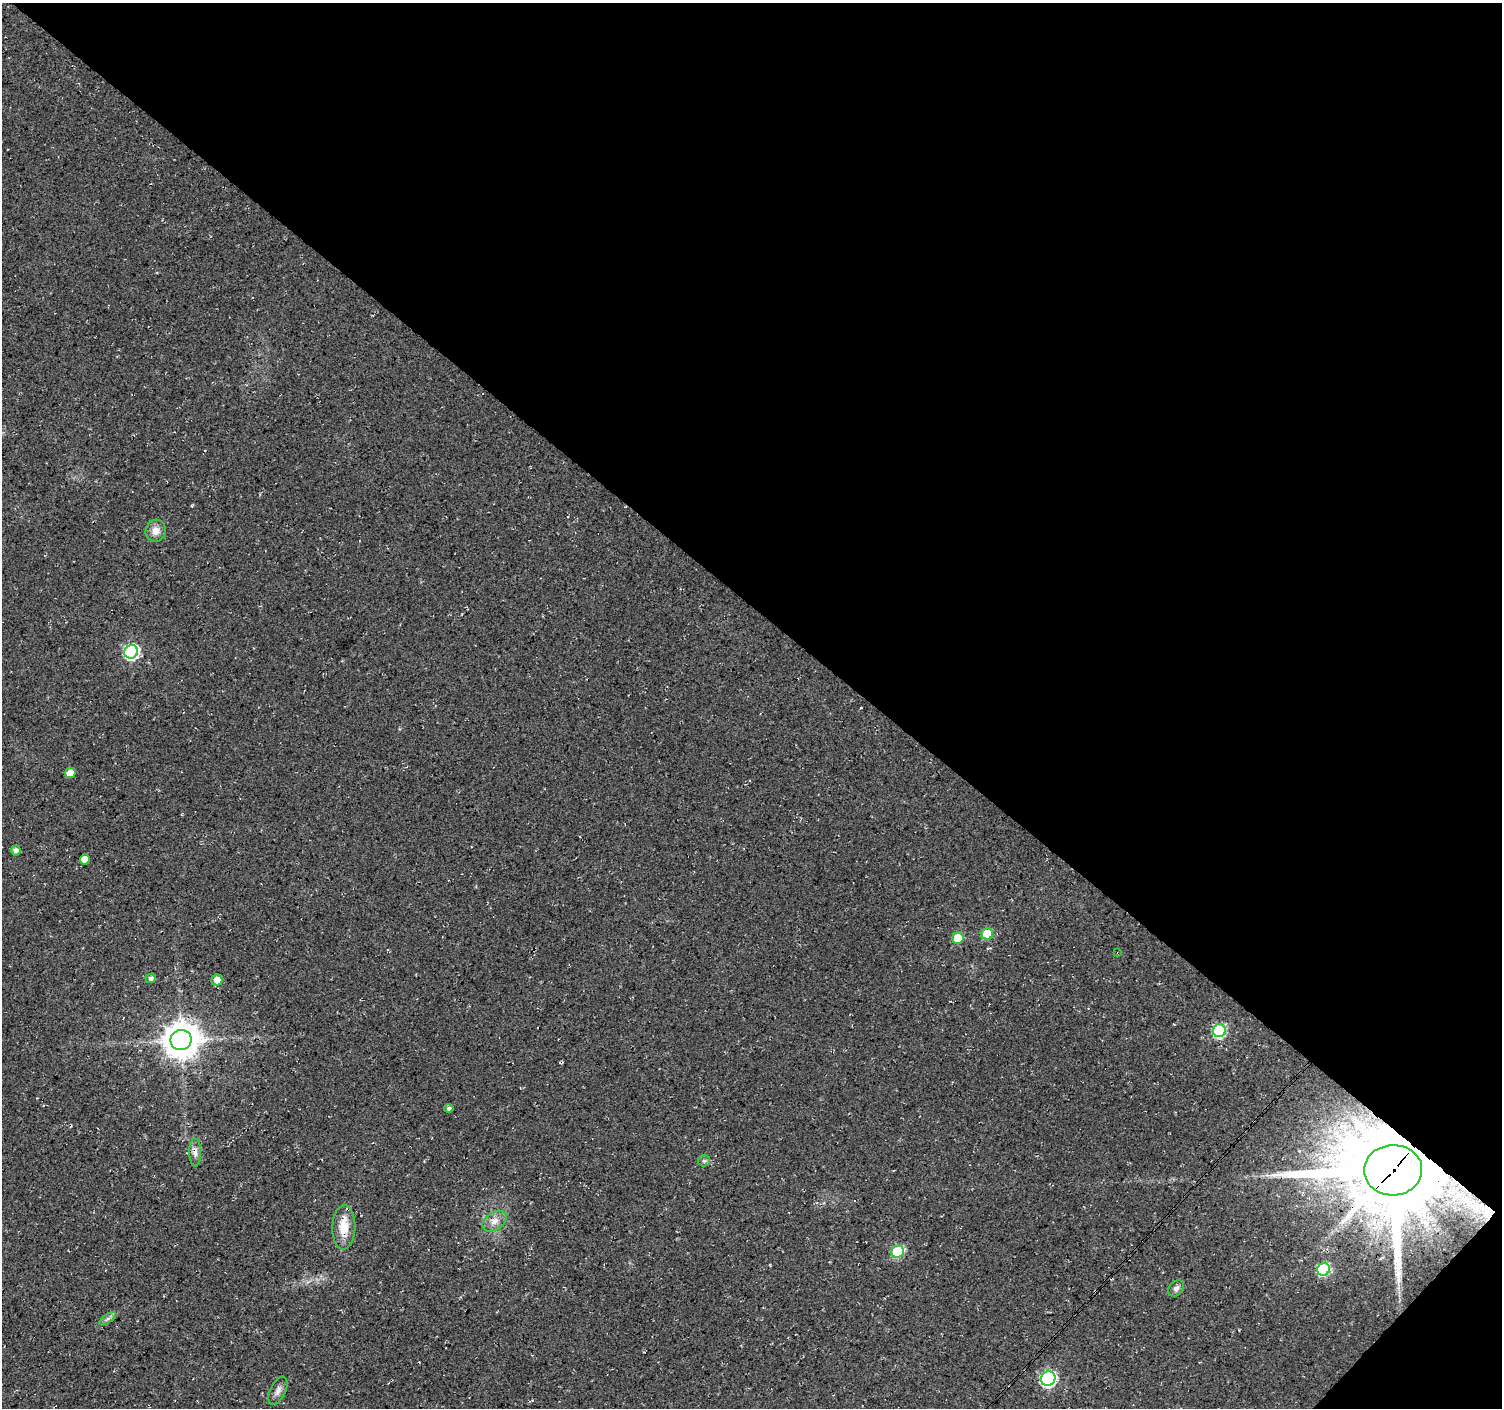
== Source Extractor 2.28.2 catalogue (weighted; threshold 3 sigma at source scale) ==
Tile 8 of 4 x 4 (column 4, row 2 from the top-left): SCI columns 4509-6008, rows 3046-4451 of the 6008 x 6025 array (HDU 1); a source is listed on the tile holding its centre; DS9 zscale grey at full resolution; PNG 1504 x 1410 px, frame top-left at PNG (2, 3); each listed source drawn as its Kron ellipse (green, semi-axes under 4 px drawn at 4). Shown black and unused: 44% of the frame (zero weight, under 3 of 4 exposures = <1% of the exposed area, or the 3 px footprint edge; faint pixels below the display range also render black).
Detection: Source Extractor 2.28.2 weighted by HDU 2 'WHT'; one run over the whole footprint, this tile lists its part. Background 0.0552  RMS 0.0068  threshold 0.0305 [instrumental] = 3 sigma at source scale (4.5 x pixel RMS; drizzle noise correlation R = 1.50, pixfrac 1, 0.0396/0.0396 arcsec/px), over >= 5 px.
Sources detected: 24; all 24 listed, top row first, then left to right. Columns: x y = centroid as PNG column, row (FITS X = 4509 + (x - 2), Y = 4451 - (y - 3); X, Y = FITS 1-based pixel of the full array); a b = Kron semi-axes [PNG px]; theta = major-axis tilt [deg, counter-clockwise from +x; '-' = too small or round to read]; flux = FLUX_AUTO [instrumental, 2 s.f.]
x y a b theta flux
156 531 11 10 - 5.9
131 652 7 6 - 110
70 773 5 5 - 6.8
16 850 5 4 - 2.8
85 859 5 5 - 6.2
987 934 6 5 - 22
958 938 6 5 - 20
1118 953 3 2 - 0.65
151 978 5 5 - 2.1
217 980 5 5 - 5.7
1219 1030 7 6 - 66
181 1040 10 10 - 1300
449 1108 4 4 - 1.6
195 1152 14 6 -89 3.6
704 1161 6 5 - 1.3
1393 1170 29 25 3 11000
494 1221 13 8 32 5.2
344 1227 22 11 88 14
898 1252 6 6 - 45
1323 1269 6 6 - 61
1176 1288 9 7 45 2.8
108 1319 9 4 35 1.7
1048 1379 7 7 - 140
278 1391 15 7 64 3.5
Overlapping masked pixels (flux is a lower limit): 4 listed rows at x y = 1118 953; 181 1040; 195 1152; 1393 1170